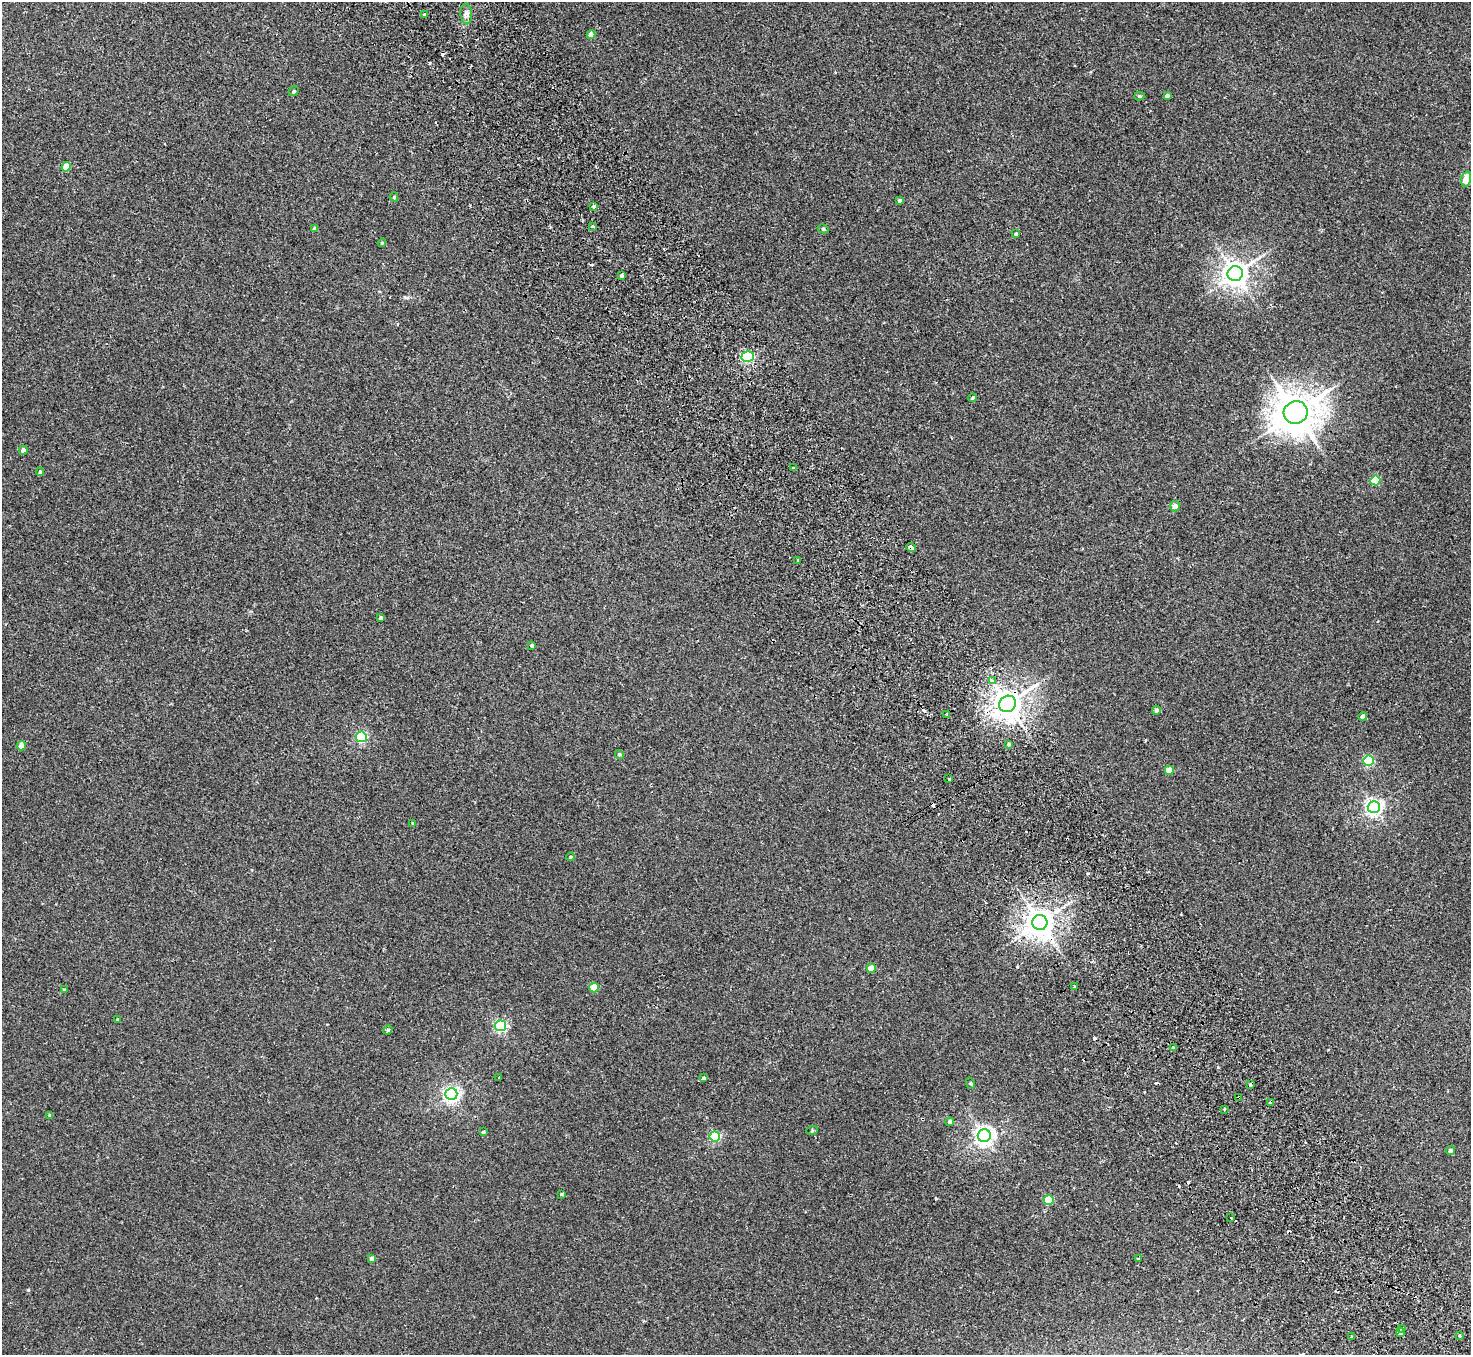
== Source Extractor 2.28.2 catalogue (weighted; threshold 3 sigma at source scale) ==
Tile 6 of 4 x 4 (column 2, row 2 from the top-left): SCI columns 1523-2991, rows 3041-4393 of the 5980 x 5944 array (HDU 1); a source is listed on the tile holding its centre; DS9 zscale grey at full resolution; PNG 1473 x 1357 px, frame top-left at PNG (2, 2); each listed source drawn as its Kron ellipse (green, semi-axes under 4 px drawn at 4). Shown black and unused: <1% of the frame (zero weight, under 2 of 3 exposures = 3% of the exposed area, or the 3 px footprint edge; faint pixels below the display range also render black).
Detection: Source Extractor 2.28.2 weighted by HDU 2 'WHT'; one run over the whole footprint, this tile lists its part. Background 0.0219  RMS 0.0068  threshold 0.0305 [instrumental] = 3 sigma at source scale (4.5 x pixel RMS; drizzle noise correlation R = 1.50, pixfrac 1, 0.05/0.05 arcsec/px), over >= 5 px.
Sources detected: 93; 15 cosmic-ray / hot-pixel residue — neither listed nor drawn; the other 78 listed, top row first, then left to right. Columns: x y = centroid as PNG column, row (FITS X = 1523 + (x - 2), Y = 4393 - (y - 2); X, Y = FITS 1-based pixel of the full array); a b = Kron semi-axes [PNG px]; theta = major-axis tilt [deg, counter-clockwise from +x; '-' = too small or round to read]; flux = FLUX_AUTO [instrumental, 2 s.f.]
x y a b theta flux
466 14 10 6 -85 2.8
424 15 4 3 - 2.3
591 35 4 4 - 5.6
294 91 5 4 - 1.2
1167 95 4 3 - 1.9
1139 96 5 4 - 1
66 167 5 4 - 11
1466 179 8 4 75 14
394 197 5 4 - 0.91
900 200 4 4 - 1.3
593 206 3 3 - 1.6
593 226 3 3 - 1.7
314 229 4 3 - 1.5
823 229 6 4 -28 0.81
1016 234 4 3 - 0.95
382 243 4 3 - 0.8
1235 273 8 7 - 660
622 276 3 3 - 8.1
748 357 6 5 - 76
973 398 4 4 - 1.3
1296 412 12 11 - 1800
23 450 4 4 - 1.9
793 468 3 3 - 2.3
40 472 4 4 - 0.92
1375 480 5 5 - 29
1175 506 5 5 - 2.9
911 548 5 3 - 6.3
798 560 3 3 - 2.5
381 618 4 4 - 1.5
532 645 4 3 - 1.2
992 681 3 3 - 2
1008 704 8 8 - 900
1156 710 4 4 - 1.9
947 715 3 3 - 0.97
1363 716 4 4 - 3.6
361 737 5 5 - 73
1009 744 4 3 - 1.2
21 746 4 4 - 4.8
619 754 5 4 - 1.1
1368 761 5 5 - 58
1169 770 4 4 - 12
949 779 3 3 - 0.5
1374 807 6 6 - 220
413 823 4 4 - 0.72
571 857 4 3 - 0.73
1040 922 7 7 - 810
871 968 4 4 - 8.8
1074 986 3 2 - 1
594 988 5 4 - 17
64 989 4 2 - 0.52
118 1019 3 3 - 1
500 1026 5 5 - 98
388 1030 5 4 - 0.91
1174 1047 4 3 - 1.1
499 1077 2 2 - 0.51
703 1078 4 3 - 1.7
970 1083 5 3 - 0.72
1250 1085 3 3 - 20
451 1094 6 6 - 190
1239 1097 3 3 - 2
1271 1103 4 3 - 3.6
1224 1109 4 3 - 0.72
49 1115 4 3 - 0.69
950 1122 4 4 - 2.2
812 1131 6 4 19 0.74
483 1132 3 3 - 1
715 1136 5 5 - 63
984 1136 6 6 - 320
1450 1150 4 4 - 1.7
561 1194 3 3 - 0.8
1049 1200 5 5 - 27
1231 1218 3 2 - 1
372 1259 4 4 - 4.4
1138 1259 4 3 - 0.89
1402 1328 4 3 - 3.8
1400 1333 4 3 - 5.8
1459 1336 4 3 - 1.2
1351 1337 3 3 - 0.88
Overlapping masked pixels (flux is a lower limit): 6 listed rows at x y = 911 548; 1008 704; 1040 922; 1250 1085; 1239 1097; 1271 1103